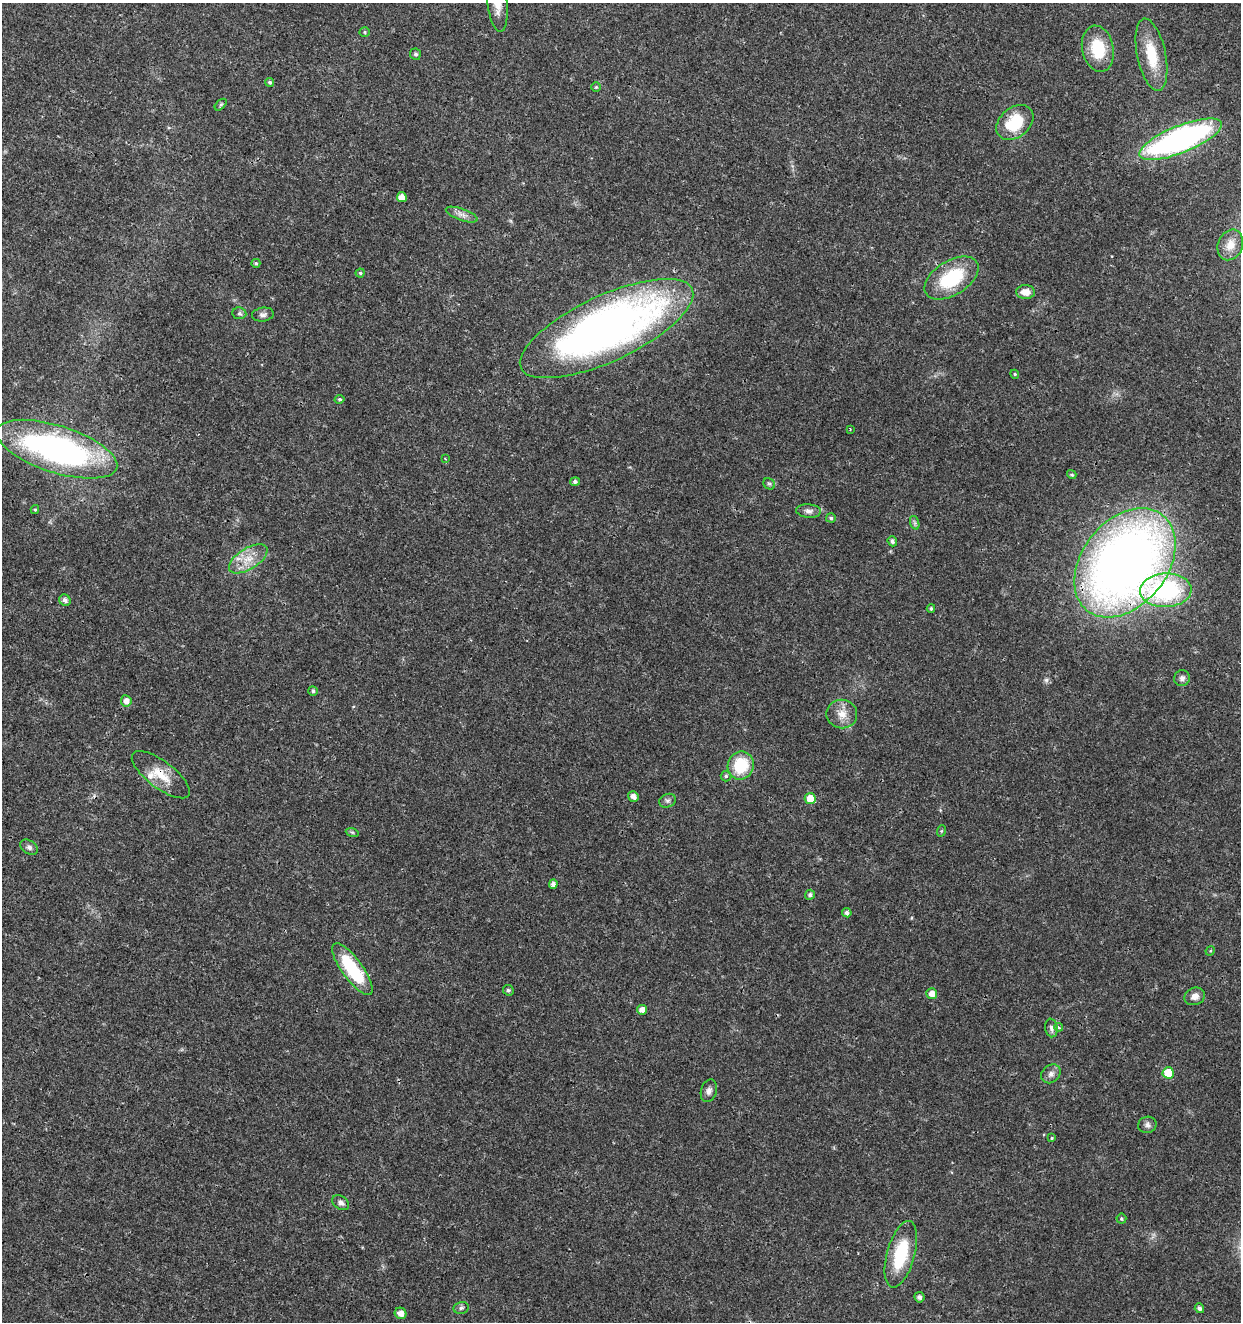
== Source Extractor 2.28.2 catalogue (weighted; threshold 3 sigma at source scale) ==
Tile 11 of 4 x 4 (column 3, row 3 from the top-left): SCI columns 2762-4000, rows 1326-2645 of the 5461 x 5295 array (HDU 1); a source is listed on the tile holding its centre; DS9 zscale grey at full resolution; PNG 1243 x 1324 px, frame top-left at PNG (2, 3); each listed source drawn as its Kron ellipse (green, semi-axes under 4 px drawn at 4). Shown black and unused: <1% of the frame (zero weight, under 3 of 4 exposures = <1% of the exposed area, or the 3 px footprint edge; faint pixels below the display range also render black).
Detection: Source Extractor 2.28.2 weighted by HDU 2 'WHT'; one run over the whole footprint, this tile lists its part. Background 0.0179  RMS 0.0021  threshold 0.00941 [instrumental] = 3 sigma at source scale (4.5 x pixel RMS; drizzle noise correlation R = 1.50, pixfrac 1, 0.0396/0.0396 arcsec/px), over >= 5 px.
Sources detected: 75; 1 inside a brighter listed object's ellipse — not listed separately; the other 74 listed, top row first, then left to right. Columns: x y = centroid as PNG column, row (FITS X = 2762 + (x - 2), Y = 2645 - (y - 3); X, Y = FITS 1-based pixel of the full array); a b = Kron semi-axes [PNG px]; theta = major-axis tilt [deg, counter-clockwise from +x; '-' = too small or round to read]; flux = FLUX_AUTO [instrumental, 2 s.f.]
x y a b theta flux
497 4 28 10 -84 3
365 32 5 4 - 0.31
1098 49 23 15 -78 7.8
415 54 5 5 - 0.43
1151 55 37 14 -78 7.6
270 82 4 4 - 0.41
596 87 5 5 - 0.27
221 105 7 4 44 0.31
1015 122 21 14 40 9
1181 139 44 13 22 68
402 197 5 4 - 1.7
462 215 17 5 -20 1.2
1230 245 16 12 66 2.4
256 263 4 4 - 0.32
360 273 4 4 - 0.3
951 278 30 17 32 13
1025 292 9 7 -3 2
239 313 7 6 - 0.47
263 315 11 7 7 0.75
607 329 94 33 25 130
1015 374 4 4 - 0.27
340 399 5 4 - 0.31
850 429 3 2 - 0.17
57 449 63 23 -17 65
445 459 4 3 - 0.19
1072 475 5 4 - 0.34
575 482 5 4 - 0.61
769 484 6 5 - 0.37
35 510 4 4 - 0.26
809 511 12 6 -4 0.93
831 518 5 4 - 0.42
915 523 7 4 -72 0.41
892 541 5 4 - 0.61
248 559 22 10 32 3.7
1125 563 61 42 51 190
1166 590 26 17 2 27
65 600 6 5 - 0.84
931 608 4 3 - 0.33
1182 678 8 7 - 0.78
313 691 5 4 - 0.49
126 701 5 5 - 1.4
842 714 15 14 - 2.6
741 765 14 13 - 9.2
161 775 35 13 -37 4.9
726 776 5 5 - 0.38
633 796 5 5 - 1.1
810 799 5 5 - 3.1
668 801 8 6 23 0.62
941 831 6 3 71 0.23
352 832 6 4 -18 0.33
29 847 9 6 -34 0.66
553 884 5 4 - 0.91
810 895 5 5 - 0.64
847 913 5 4 - 0.73
1210 951 5 4 - 0.21
352 969 31 10 -54 14
508 990 5 5 - 0.47
932 994 5 5 - 1.7
1195 996 10 8 23 1.4
642 1010 5 4 - 1.5
1059 1027 4 3 - 0.35
1051 1028 9 6 -80 0.77
1168 1073 6 5 - 6.5
1051 1074 10 8 42 1.1
709 1091 11 8 73 0.97
1147 1125 9 8 - 0.78
1052 1138 4 4 - 0.22
341 1203 9 6 -35 0.82
1121 1219 5 5 - 0.35
901 1254 34 14 75 11
919 1297 5 5 - 0.72
461 1308 7 6 - 0.5
1199 1308 5 4 - 0.69
401 1313 6 5 - 1.6
Overlapping masked pixels (flux is a lower limit): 2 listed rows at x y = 1125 563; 161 775
Isophote crosses this tile's border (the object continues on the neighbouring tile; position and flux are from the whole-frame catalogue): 1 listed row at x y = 497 4